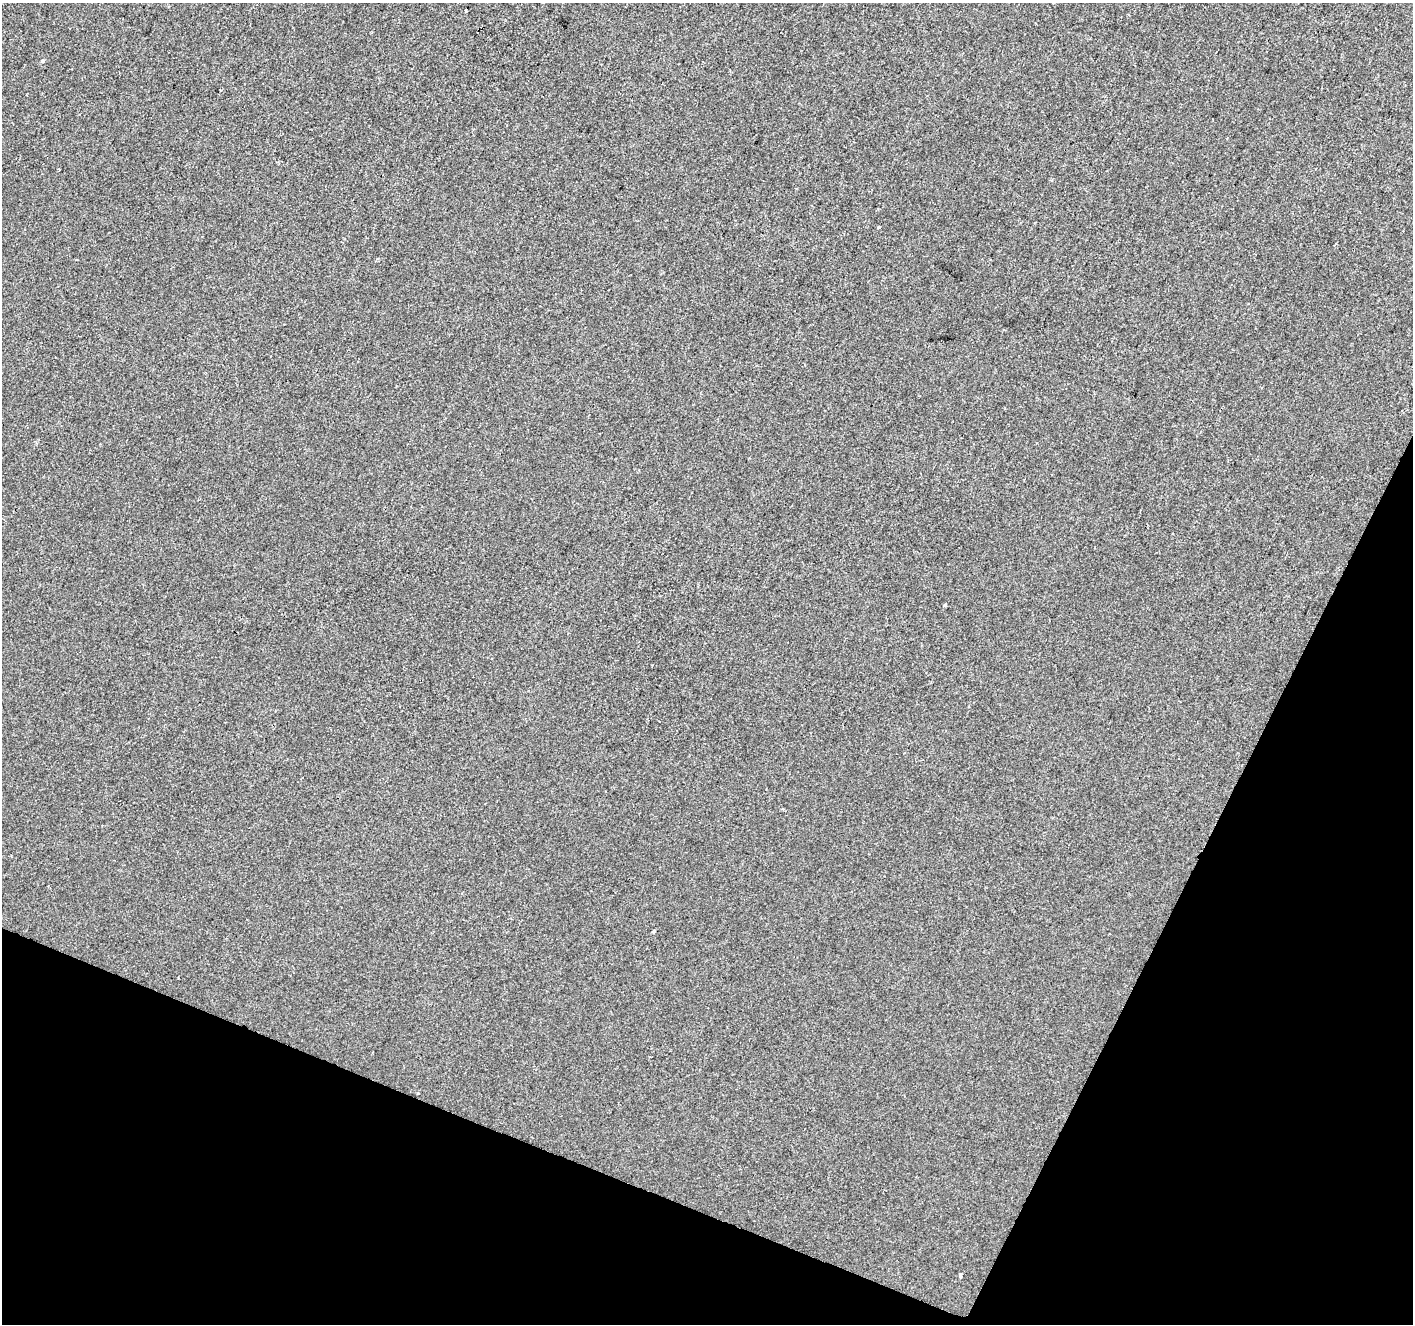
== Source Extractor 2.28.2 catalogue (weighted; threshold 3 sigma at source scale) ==
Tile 15 of 4 x 4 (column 3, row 4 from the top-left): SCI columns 2828-4238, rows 272-1593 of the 5648 x 5767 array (HDU 1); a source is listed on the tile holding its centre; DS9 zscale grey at full resolution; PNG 1415 x 1326 px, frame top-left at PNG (2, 3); no overlay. Shown black and unused: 21% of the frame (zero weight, under 2 of 3 exposures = <1% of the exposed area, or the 3 px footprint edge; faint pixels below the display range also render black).
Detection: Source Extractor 2.28.2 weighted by HDU 2 'WHT'; one run over the whole footprint, this tile lists its part. Background 6.98e-04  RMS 0.0057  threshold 0.0258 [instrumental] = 3 sigma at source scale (4.5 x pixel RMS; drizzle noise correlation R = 1.50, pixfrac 1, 0.0396/0.0396 arcsec/px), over >= 5 px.
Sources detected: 6; all 6 listed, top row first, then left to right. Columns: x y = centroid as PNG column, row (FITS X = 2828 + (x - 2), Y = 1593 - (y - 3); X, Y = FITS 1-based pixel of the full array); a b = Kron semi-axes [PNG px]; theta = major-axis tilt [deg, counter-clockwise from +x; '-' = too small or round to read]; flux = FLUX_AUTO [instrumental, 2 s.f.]
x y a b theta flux
43 61 5 4 - 0.75
59 169 2 2 - 0.47
879 227 3 3 - 1.3
945 605 3 3 - 0.75
654 932 4 3 - 0.98
960 1275 4 3 - 2.8